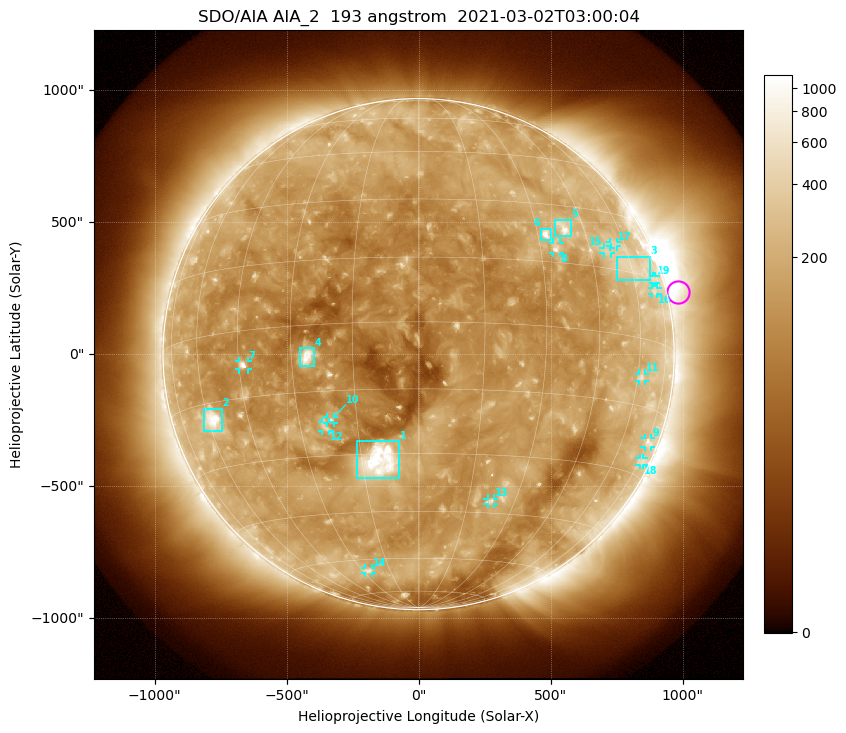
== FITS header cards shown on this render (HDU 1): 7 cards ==
TELESCOP= 'SDO/AIA '           / For AIA: SDO/AIA
INSTRUME= 'AIA_2   '           / For AIA: AIA_ATA1, AIA_ATA2, AIA_ATA3 or AIA_AT
WAVELNTH=                  193 / [angstrom] Wavelength
WAVEUNIT= 'angstrom'           / Wavelength unit: angstrom
DATE-OBS= '2021-03-02T03:00:04.844' / [ISO] Date when observation started; ISO 8
CTYPE1  = 'HPLN-TAN'           / CTYPE1: HPLN
CTYPE2  = 'HPLT-TAN'           / CTYPE2: HPLT

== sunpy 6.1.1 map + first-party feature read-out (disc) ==
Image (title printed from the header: SDO/AIA AIA_2  193 angstrom  2021-03-02T03:00:04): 1024 x 1024 px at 2.4 arcsec/px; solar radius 968 arcsec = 403 px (full disc in frame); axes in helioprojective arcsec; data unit not stated in the header (colour bar unlabelled)
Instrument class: DISC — disc imager (sunpy class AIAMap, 193 A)
Bright regions (active regions / flare kernels): reference = the median radial profile (limb darkening/brightening removed); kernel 9 px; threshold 5 sigma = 222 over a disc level ~127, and >= 1.15x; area >= 12 px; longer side >= 10 px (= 24 arcsec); searched inside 0.97 R_sun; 19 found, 19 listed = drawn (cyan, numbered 1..; 13 of them under ~33 arcsec drawn as corner ticks so the feature stays visible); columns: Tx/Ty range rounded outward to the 5 arcsec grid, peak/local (2 s.f.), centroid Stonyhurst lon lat
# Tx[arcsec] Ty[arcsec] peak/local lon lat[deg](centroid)
1 -235..-75 -470..-325 14 -10 -32
2 -810..-745 -290..-205 10 -58 -19
3 750..875 280..370 2.5 +61 +16
4 -450..-395 -45..25 9.1 -26 -7
5 515..575 445..510 6.7 +38 +24
6 460..505 435..475 8.7 +32 +22
7 -680..-645 -60..-25 6.8 -44 -8
8 505..535 385..425 4.9 +34 +18
9 855..880 -350..-320 3.1 +75 -22
10 -345..-320 -260..-235 4.8 -22 -22
11 835..860 -100..-75 3.1 +62 -9
12 -365..-335 -290..-255 3.7 -23 -23
13 260..285 -570..-545 3.7 +22 -42
14 -205..-175 -830..-810 3 -27 -64
15 700..730 380..405 2.5 +51 +19
16 885..905 225..255 2.3 +71 +12
17 725..750 405..425 2.4 +55 +21
18 835..855 -420..-390 2.3 +77 -27
19 885..900 270..295 2.1 +72 +15
Off-limb structures (1.02-1.3 R_sun): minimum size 162 px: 7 found; the strongest spans PA ~230..320 deg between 1.02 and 1.3 R_sun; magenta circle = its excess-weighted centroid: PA ~285 deg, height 1.04 R_sun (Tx ~985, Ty ~235 arcsec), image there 2.7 x the reference